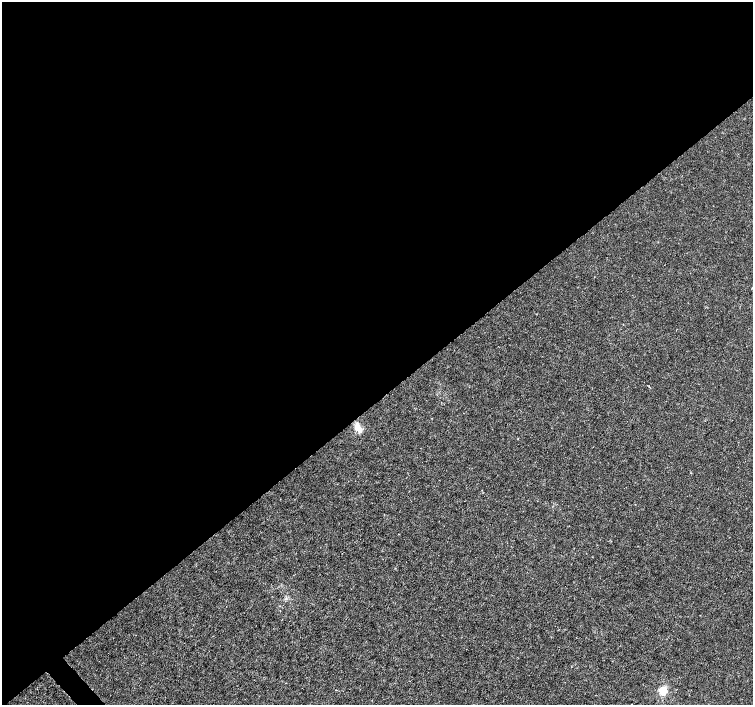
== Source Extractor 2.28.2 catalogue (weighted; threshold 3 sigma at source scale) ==
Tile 2 of 4 x 4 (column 2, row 1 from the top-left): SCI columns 1508-3009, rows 4425-5829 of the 6012 x 5974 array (HDU 1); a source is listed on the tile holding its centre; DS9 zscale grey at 2 x 2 block average (1 PNG px = mean of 2 x 2 image px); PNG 755 x 707 px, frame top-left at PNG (2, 2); no overlay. Shown black and unused: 57% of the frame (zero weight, under 3 of 4 exposures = <1% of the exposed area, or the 3 px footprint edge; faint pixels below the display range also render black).
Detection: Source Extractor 2.28.2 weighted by HDU 2 'WHT'; one run over the whole footprint, this tile lists its part. Background 0.00115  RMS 0.0013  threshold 0.00601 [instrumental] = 3 sigma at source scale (4.5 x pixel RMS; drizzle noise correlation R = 1.50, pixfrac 1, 0.0396/0.0396 arcsec/px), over >= 5 px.
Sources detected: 4; all 4 listed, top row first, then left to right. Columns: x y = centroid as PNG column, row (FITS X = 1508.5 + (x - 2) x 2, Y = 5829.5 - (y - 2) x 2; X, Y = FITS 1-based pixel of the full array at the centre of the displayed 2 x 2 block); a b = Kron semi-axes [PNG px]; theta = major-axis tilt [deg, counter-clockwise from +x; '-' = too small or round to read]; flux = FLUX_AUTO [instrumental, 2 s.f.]
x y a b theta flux
649 386 2 2 - 0.16
358 428 12 6 -55 3.1
663 691 3 3 - 20
631 704 3 2 - 0.11
Isophote crosses this tile's border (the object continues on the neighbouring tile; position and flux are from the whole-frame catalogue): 1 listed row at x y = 631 704